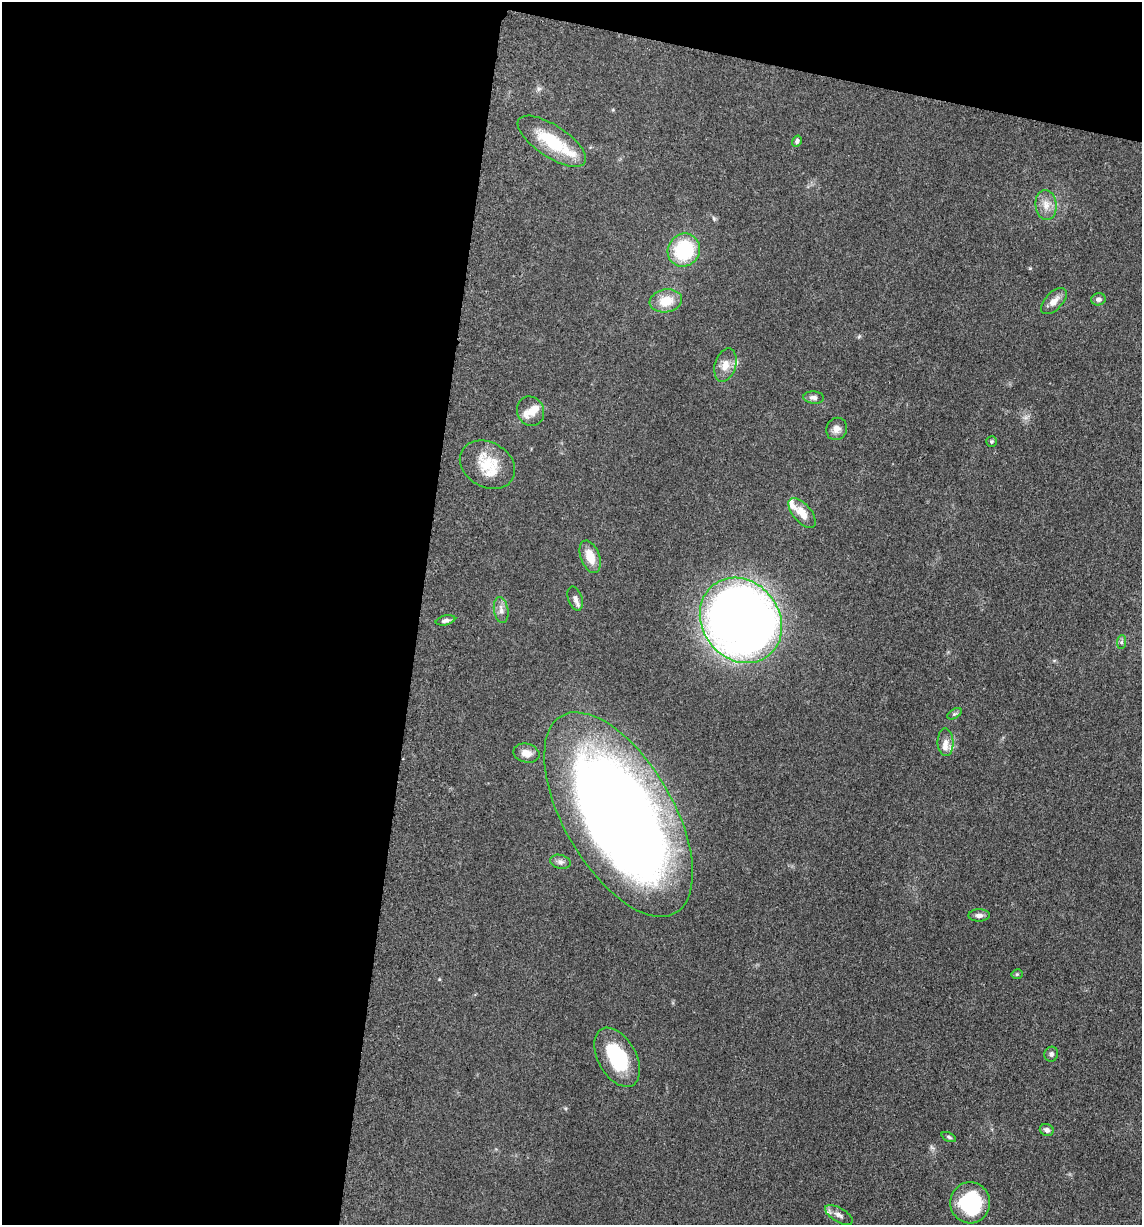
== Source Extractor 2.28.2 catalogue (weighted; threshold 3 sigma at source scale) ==
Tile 1 of 4 x 4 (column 1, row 1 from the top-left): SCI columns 246-1385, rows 3689-4911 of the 4983 x 4926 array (HDU 1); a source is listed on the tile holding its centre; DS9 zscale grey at full resolution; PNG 1144 x 1227 px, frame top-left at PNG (2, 2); each listed source drawn as its Kron ellipse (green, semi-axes under 4 px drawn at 4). Shown black and unused: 40% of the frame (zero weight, under 3 of 5 exposures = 4% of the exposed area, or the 3 px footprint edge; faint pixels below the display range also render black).
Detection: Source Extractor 2.28.2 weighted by HDU 2 'WHT'; one run over the whole footprint, this tile lists its part. Background 0.0565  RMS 0.0058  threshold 0.026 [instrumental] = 3 sigma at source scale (4.5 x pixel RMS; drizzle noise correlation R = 1.50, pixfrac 1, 0.05/0.05 arcsec/px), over >= 5 px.
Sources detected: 40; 7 inside a brighter listed object's ellipse — not listed separately; the other 33 listed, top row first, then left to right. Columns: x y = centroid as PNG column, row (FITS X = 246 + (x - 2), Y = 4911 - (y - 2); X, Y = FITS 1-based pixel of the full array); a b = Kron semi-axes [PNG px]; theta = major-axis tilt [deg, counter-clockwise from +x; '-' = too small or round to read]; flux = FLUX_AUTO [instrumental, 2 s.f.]
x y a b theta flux
552 141 40 16 -33 26
797 141 6 4 58 1.3
1046 205 15 10 -84 5.8
684 250 17 16 - 38
1098 299 7 6 - 1.7
666 301 16 11 10 12
1054 301 16 8 46 4.8
725 365 17 10 73 5.9
814 398 10 6 -4 2.5
530 411 15 13 -66 5.4
837 429 11 10 - 3.5
992 441 5 5 - 0.95
487 465 29 22 -29 19
802 513 18 9 -50 8.6
590 557 17 9 -69 9.3
575 599 12 7 -71 2.7
501 610 13 7 -81 3
445 620 10 4 13 1.8
741 620 45 38 -52 610
1121 642 7 4 88 1.1
954 714 8 4 31 1.1
945 742 13 8 -89 3.7
526 753 13 9 -13 4.6
618 814 114 54 -60 770
560 862 10 7 -14 2.2
979 915 11 6 1 2.5
1017 974 5 5 - 0.84
1051 1054 7 7 - 1.5
617 1057 32 19 -61 33
1047 1130 7 6 - 2
949 1137 7 4 -26 1
970 1203 20 20 - 42
839 1215 15 7 -31 3.1